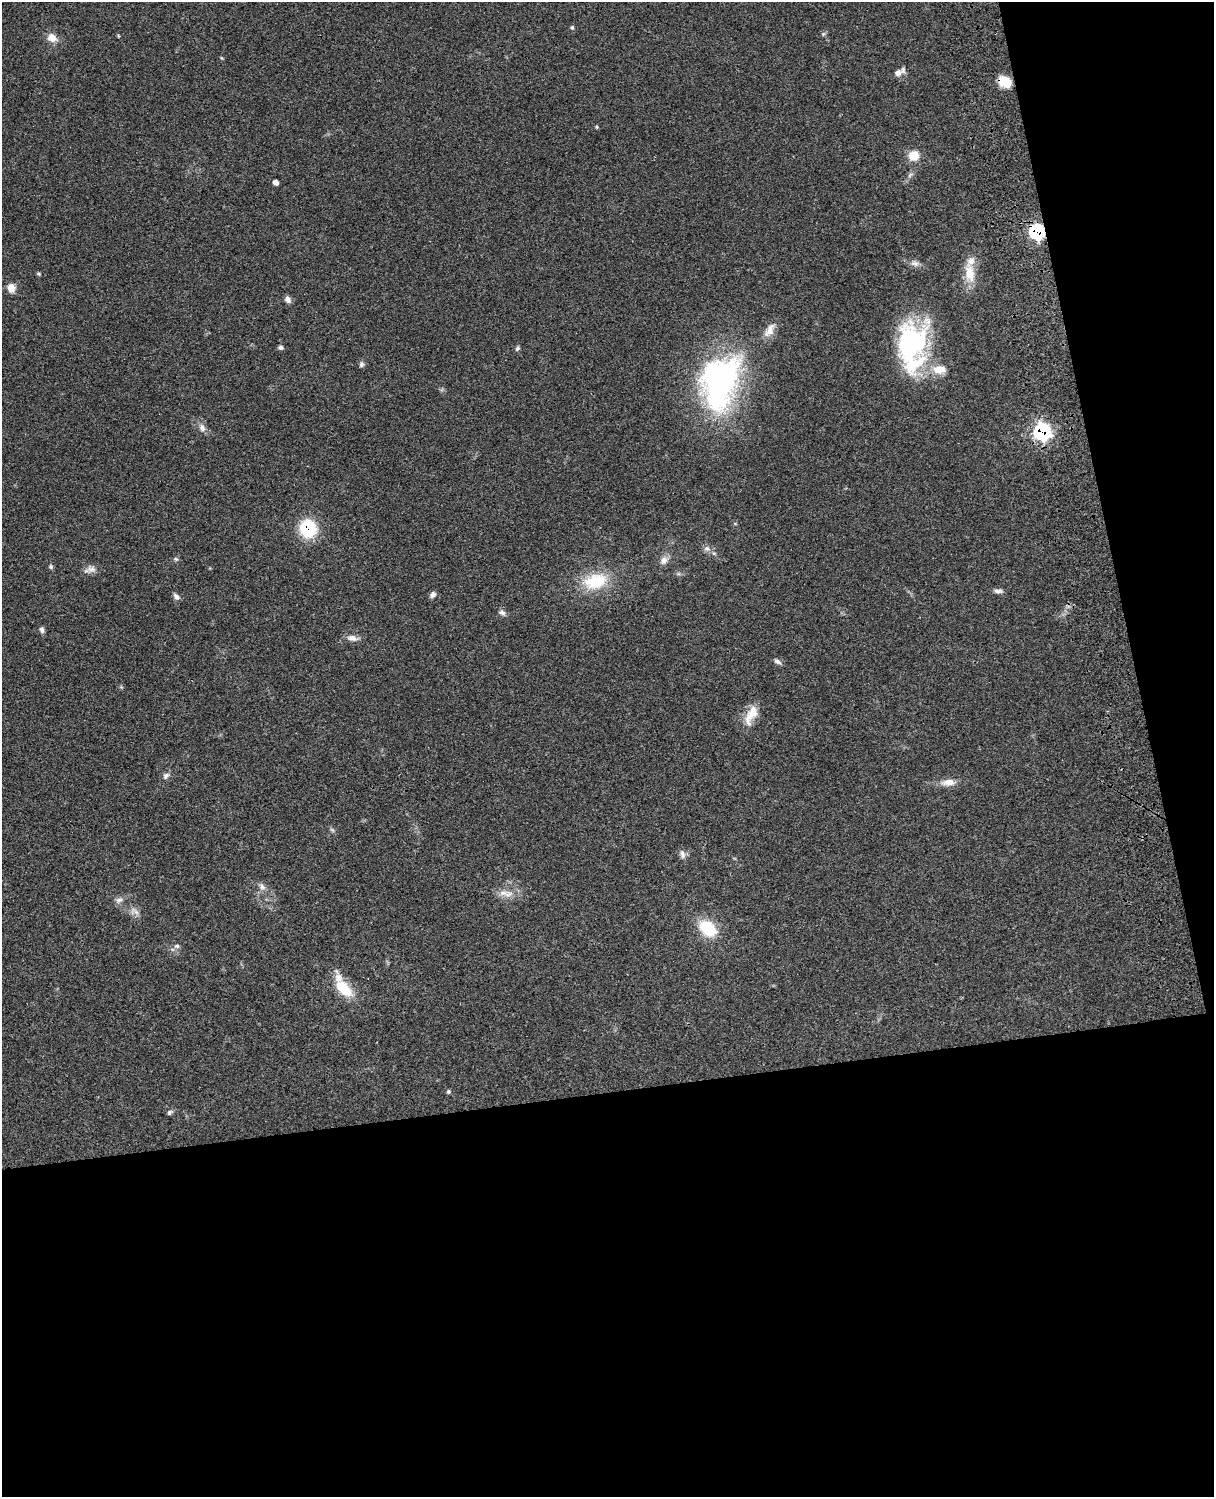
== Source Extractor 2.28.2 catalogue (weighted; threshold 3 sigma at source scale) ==
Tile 12 of 4 x 3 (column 4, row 3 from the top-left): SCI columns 3757-4968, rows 276-1770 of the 5086 x 4925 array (HDU 1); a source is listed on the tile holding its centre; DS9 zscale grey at full resolution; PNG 1216 x 1499 px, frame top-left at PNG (2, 2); no overlay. Shown black and unused: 33% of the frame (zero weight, under 3 of 4 exposures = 6% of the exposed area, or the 3 px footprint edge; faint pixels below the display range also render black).
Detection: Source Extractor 2.28.2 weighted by HDU 2 'WHT'; one run over the whole footprint, this tile lists its part. Background 0.0982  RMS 0.0063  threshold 0.0284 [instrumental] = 3 sigma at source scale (4.5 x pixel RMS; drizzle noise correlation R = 1.50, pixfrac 1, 0.05/0.05 arcsec/px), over >= 5 px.
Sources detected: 56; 2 inside a brighter object's white glare — not listed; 4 inside a brighter listed object's ellipse — not listed separately; the other 50 listed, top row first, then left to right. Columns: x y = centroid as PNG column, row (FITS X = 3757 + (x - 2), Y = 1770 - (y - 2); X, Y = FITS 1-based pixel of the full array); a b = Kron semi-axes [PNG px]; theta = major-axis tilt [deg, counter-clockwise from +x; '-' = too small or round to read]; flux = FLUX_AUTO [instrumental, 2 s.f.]
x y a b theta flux
572 27 6 4 -75 0.94
823 34 6 4 71 0.92
52 38 12 9 -29 6
899 72 14 7 28 3.9
1005 82 12 9 -30 13
597 127 5 3 - 0.61
914 156 12 11 - 9.2
275 182 5 5 - 2.6
1037 232 8 7 - 100
915 263 12 7 -8 3
970 273 27 11 -80 13
39 274 6 4 -13 0.79
11 288 11 9 -84 5
288 300 8 7 - 2.6
770 330 22 10 62 6.3
913 339 49 44 -39 76
281 348 6 5 - 1.4
517 348 7 5 50 1.1
361 364 9 7 85 1.5
721 385 84 36 65 130
202 428 11 8 -69 3.2
1042 432 8 8 - 160
308 528 13 12 - 43
707 549 10 7 -25 2.5
176 559 6 4 -43 0.9
664 560 11 9 65 3.7
51 567 7 5 90 1.1
91 569 14 10 2 3.7
595 581 33 21 14 26
998 591 13 5 -3 2.1
433 594 8 6 52 2.2
176 596 9 6 -44 2.1
502 612 9 7 -29 2.2
42 630 8 6 -72 1.7
352 638 16 8 -8 3.7
778 662 11 5 -28 1.9
751 715 28 12 63 10
166 776 11 7 50 2.3
948 782 20 9 3 5.9
332 830 8 4 -37 1.1
682 854 13 7 -77 2.6
262 887 11 7 -62 2.7
503 893 18 7 4 5.4
119 900 11 7 16 2.6
134 911 15 8 -19 4
708 928 17 12 -39 27
177 946 8 6 14 1.6
343 988 23 12 -43 19
448 1092 5 5 - 1
170 1112 8 5 35 1.4
Overlapping masked pixels (flux is a lower limit): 4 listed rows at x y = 1005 82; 1037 232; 1042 432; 308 528